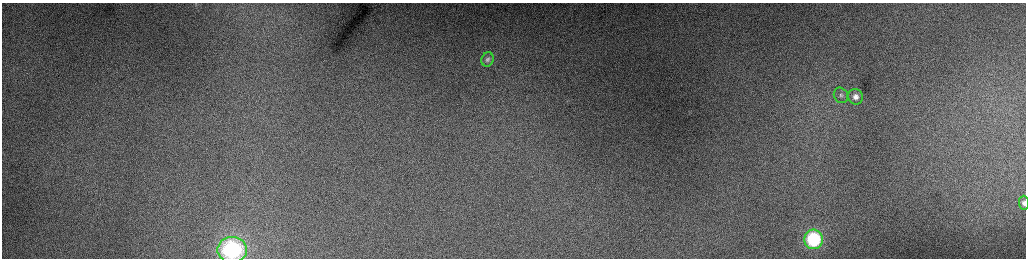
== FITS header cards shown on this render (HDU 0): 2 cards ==
NAXIS1  =                 2048 /fastest changing axis
NAXIS2  =                  512 /next to fastest changing axis

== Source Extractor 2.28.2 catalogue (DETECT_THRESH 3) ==
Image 2048 x 512 px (HDU 0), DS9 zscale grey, zoomed out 1/2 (1 PNG px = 2 x 2 image px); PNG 1028 x 260 px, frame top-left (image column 1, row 511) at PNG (2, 3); each listed source drawn as its Kron ellipse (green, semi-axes under 4 px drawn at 4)
Background 184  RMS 2.5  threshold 7.4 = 3 sigma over >= 5 px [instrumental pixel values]
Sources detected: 6; all 6 listed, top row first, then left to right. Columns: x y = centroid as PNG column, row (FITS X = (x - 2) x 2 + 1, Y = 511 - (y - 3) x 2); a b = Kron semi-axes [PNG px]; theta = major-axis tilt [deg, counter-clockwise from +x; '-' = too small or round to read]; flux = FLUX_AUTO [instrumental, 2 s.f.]
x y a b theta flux
487 59 7 6 - 1500
841 95 8 7 - 1700
856 97 8 7 - 3000
1024 203 7 5 -89 1900
813 239 10 9 - 57000
232 250 15 13 2 55000
At the frame edge (FLAGS 8, measured only in part): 2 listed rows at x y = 1024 203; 232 250